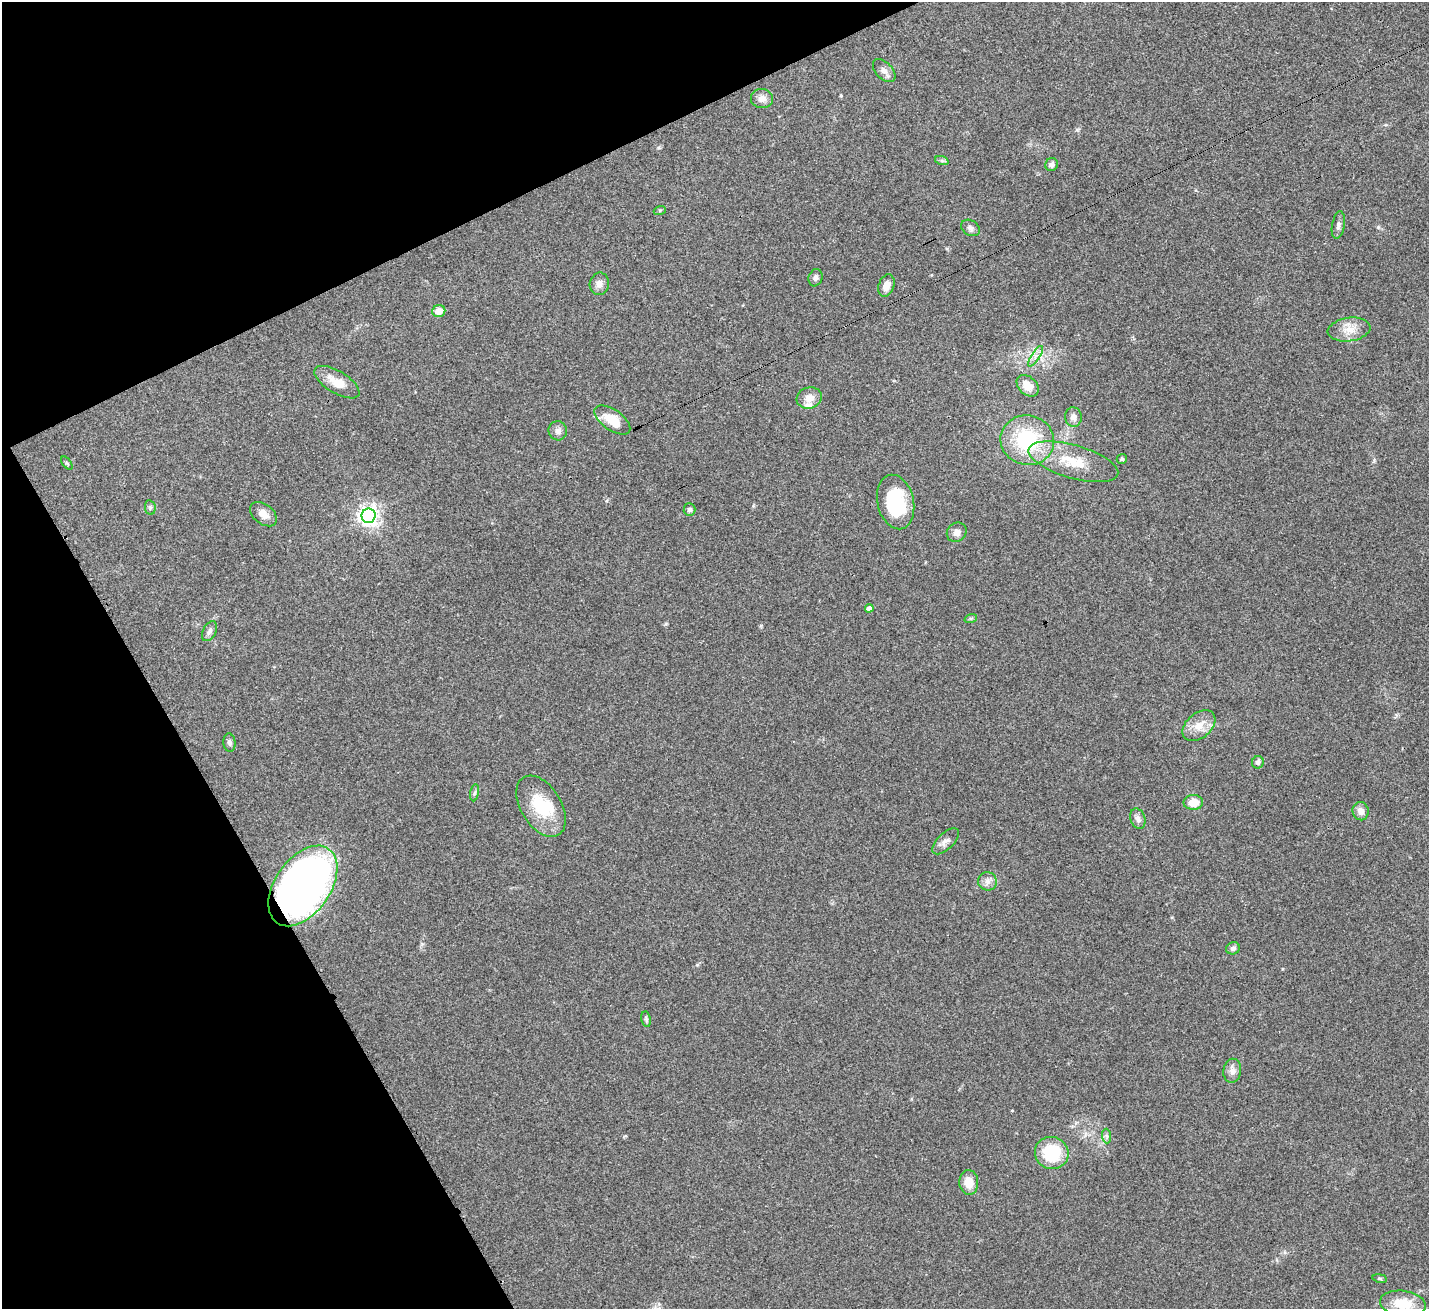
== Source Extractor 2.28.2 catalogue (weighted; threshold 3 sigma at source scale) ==
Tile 5 of 4 x 4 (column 1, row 2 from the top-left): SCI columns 47-1473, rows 2840-4146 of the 5797 x 5807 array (HDU 1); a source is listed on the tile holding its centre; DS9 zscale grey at full resolution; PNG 1431 x 1311 px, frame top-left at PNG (2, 2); each listed source drawn as its Kron ellipse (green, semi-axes under 4 px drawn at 4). Shown black and unused: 23% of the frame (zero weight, under 3 of 4 exposures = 5% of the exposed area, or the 3 px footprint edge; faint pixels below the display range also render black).
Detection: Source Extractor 2.28.2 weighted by HDU 2 'WHT'; one run over the whole footprint, this tile lists its part. Background 0.0412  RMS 0.0047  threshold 0.0213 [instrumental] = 3 sigma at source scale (4.5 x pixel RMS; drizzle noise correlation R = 1.50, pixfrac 1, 0.05/0.05 arcsec/px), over >= 5 px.
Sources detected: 53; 2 inside a brighter listed object's ellipse — not listed separately; the other 51 listed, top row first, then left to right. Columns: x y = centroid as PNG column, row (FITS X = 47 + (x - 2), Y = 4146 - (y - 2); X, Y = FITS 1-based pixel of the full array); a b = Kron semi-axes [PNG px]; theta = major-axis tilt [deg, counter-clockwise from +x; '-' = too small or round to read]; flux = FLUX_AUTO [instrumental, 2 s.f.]
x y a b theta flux
884 71 14 8 -47 2.7
762 98 11 9 -3 3.4
942 161 7 4 -20 0.86
1052 164 7 6 - 1.5
660 210 6 4 18 0.56
1338 225 14 6 80 1.9
970 228 10 7 -33 1.7
815 278 9 7 71 1.7
599 284 11 9 80 2.8
886 286 11 7 70 4.3
439 311 6 6 - 5.2
1349 330 21 11 8 6.6
1036 356 12 4 58 2.2
337 382 25 11 -31 7.6
1028 386 12 9 -41 6.3
809 398 13 10 18 4.3
1073 417 10 8 -83 2.7
612 420 20 10 -35 11
558 431 9 9 - 2.4
1027 440 27 25 -15 37
1122 459 5 5 - 0.77
1073 462 46 16 -16 18
67 463 7 4 -52 0.69
896 502 27 18 -77 28
150 507 7 5 -79 0.96
689 510 6 6 - 1.2
263 514 15 10 -39 3.7
369 516 7 7 - 280
957 532 10 9 - 2.7
869 608 4 4 - 3
971 618 6 4 18 0.68
210 631 11 6 63 1.8
1199 726 19 12 40 6.9
229 743 9 6 -84 1.3
1258 762 6 6 - 1.4
475 793 8 4 81 1
1193 802 9 7 2 6.6
541 806 34 20 -58 21
1361 811 9 8 - 3.3
1138 819 10 7 -71 2.2
945 841 17 8 44 2.7
987 881 9 9 - 2.5
303 886 45 27 55 350
1233 948 7 6 - 1.7
646 1019 8 5 -80 0.92
1232 1071 12 9 82 2.8
1106 1136 7 4 -88 1.1
1052 1153 17 16 - 24
969 1182 12 9 -84 6.3
1380 1278 7 3 -9 0.69
1403 1304 23 13 -8 11
Overlapping masked pixels (flux is a lower limit): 1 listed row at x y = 303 886
Isophote crosses this tile's border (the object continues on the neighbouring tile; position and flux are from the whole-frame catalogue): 1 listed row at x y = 1403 1304
Unlisted compact peaks at least as high as the median listed source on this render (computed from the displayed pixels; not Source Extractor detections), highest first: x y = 1378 227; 1077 130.